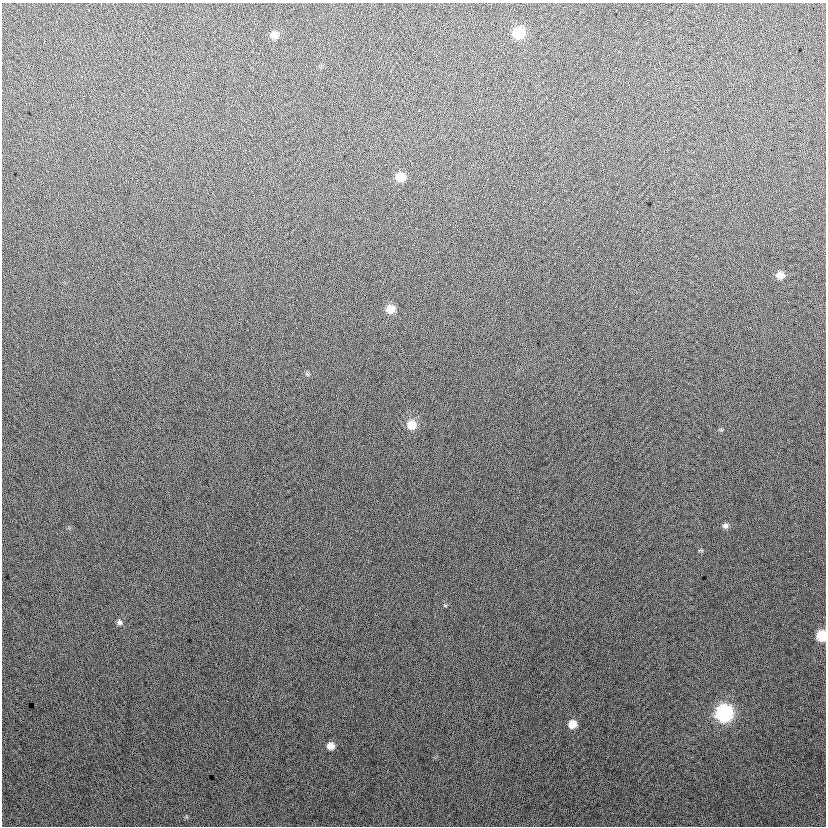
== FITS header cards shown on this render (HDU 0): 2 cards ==
NAXIS1  =                  824
NAXIS2  =                  824

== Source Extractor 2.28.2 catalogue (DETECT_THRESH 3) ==
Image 824 x 824 px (HDU 0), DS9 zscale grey, 1 PNG px = 1 image px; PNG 828 x 828 px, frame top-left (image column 1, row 824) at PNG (2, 3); no overlay
Background 14.2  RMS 14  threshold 40.6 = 3 sigma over >= 5 px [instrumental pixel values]
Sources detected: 15; all 15 listed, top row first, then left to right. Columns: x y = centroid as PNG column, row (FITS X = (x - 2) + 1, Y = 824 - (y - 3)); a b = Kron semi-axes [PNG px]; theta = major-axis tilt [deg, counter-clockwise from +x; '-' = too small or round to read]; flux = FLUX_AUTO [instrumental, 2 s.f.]
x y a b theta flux
519 33 9 8 - 38000
274 35 8 7 - 8000
400 177 8 8 - 16000
780 275 8 7 - 8200
390 309 8 8 - 13000
307 374 6 5 - 1500
412 425 10 9 - 13000
721 430 6 4 -19 1000
725 526 7 7 - 3300
445 605 6 4 -1 880
119 622 8 6 -48 2500
822 636 8 7 - 26000
724 713 9 9 - 170000
572 724 7 7 - 12000
330 746 8 7 - 7400
At the frame edge (FLAGS 8, measured only in part): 1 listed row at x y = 822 636